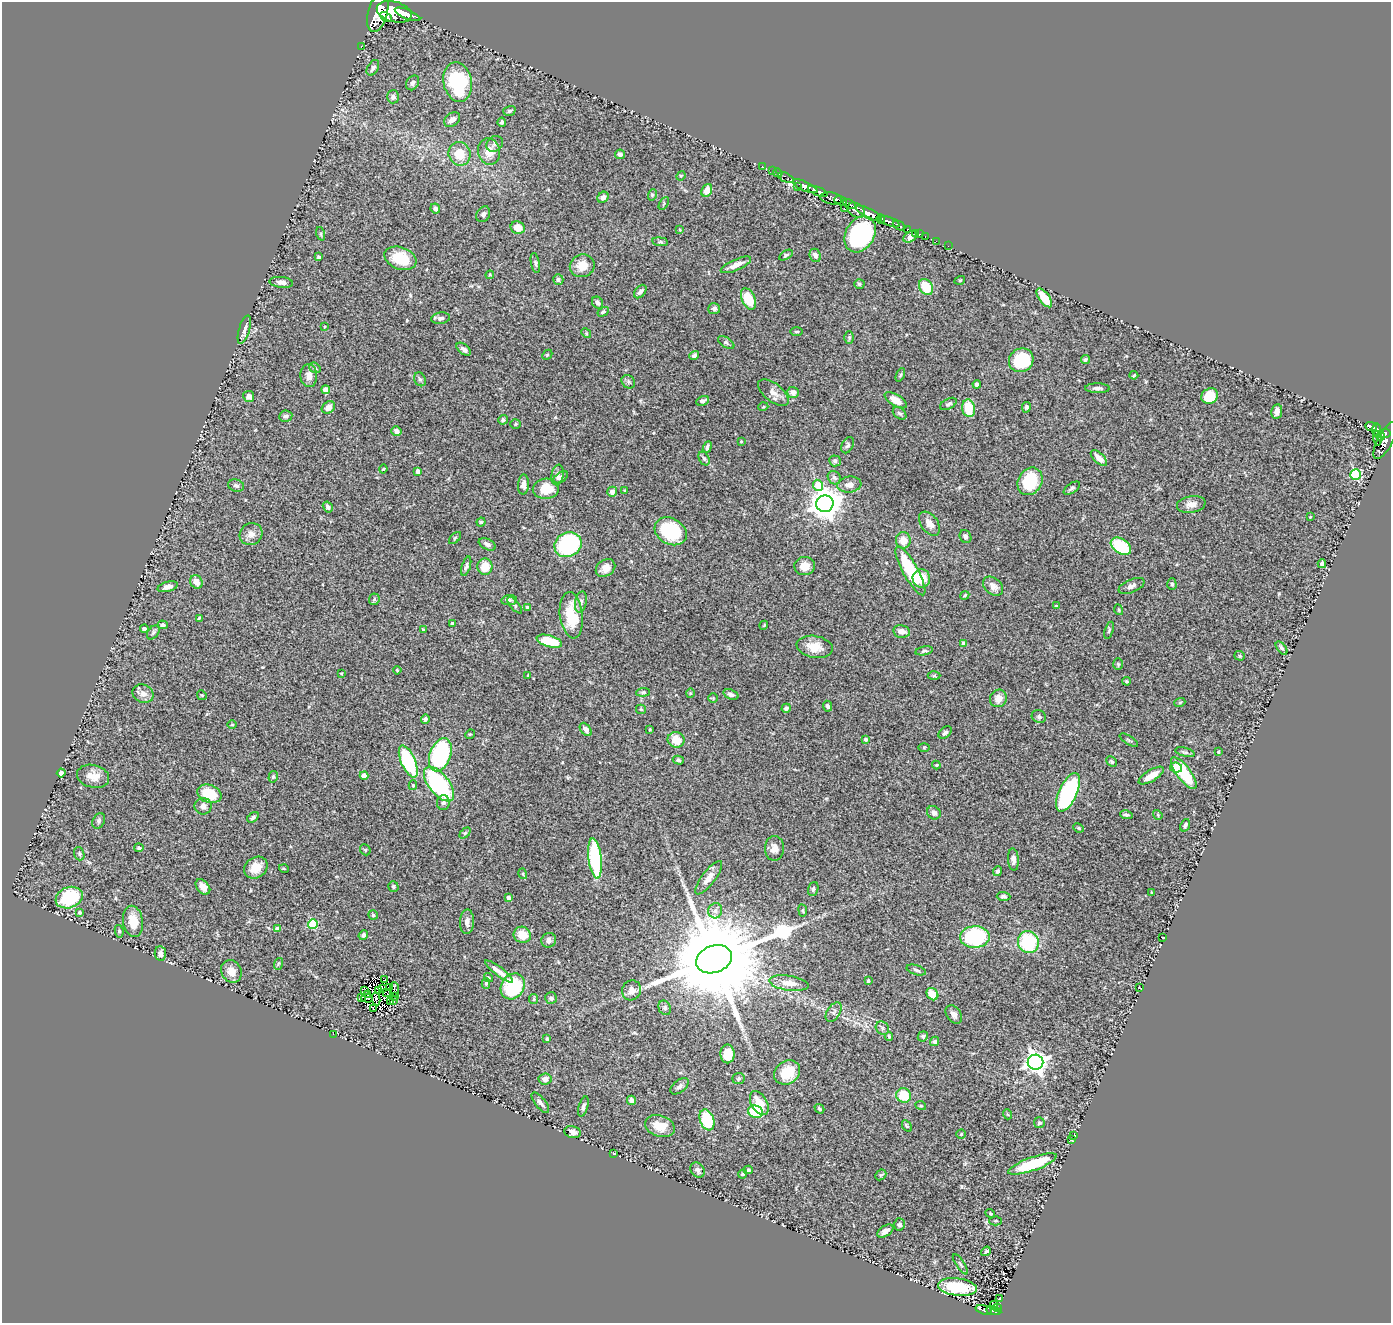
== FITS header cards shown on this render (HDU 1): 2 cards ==
NAXIS1  =                 1389
NAXIS2  =                 1321

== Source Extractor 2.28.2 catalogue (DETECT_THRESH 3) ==
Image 1389 x 1321 px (HDU 1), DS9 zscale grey, 1 PNG px = 1 image px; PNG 1393 x 1325 px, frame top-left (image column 1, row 1321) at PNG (2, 2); each listed source drawn as its Kron ellipse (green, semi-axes under 4 px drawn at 4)
Background 1.78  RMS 0.046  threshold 0.138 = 3 sigma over >= 5 px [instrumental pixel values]
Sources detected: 360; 5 with non-positive FLUX_AUTO (blend fragments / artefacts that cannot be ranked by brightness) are neither listed nor drawn; the other 355 listed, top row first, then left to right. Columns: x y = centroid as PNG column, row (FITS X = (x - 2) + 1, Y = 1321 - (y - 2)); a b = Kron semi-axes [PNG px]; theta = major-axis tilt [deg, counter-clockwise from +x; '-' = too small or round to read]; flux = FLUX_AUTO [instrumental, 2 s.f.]
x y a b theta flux
394 12 18 10 -15 12000
378 13 20 10 75 10000
407 14 14 4 -23 5700
386 17 6 4 -28 1900
361 46 3 2 - 25
373 68 8 5 60 11
458 82 20 14 -78 250
413 83 8 6 58 8.8
393 97 7 6 - 12
509 111 6 4 18 5.4
452 120 9 6 37 16
502 122 4 3 - 5.6
495 144 9 7 37 8.5
489 152 13 11 -76 35
460 154 12 11 - 62
620 154 5 4 - 11
762 166 2 2 - 20
773 171 3 2 - 27
778 173 5 3 - 35
681 176 5 4 - 3.4
786 178 8 4 -25 190
805 186 13 4 -24 3200
797 187 2 2 - 83
707 190 7 5 65 29
818 191 11 4 -20 3400
652 195 6 3 72 3.6
603 197 6 5 - 14
831 198 11 6 -10 1700
841 201 6 4 -18 1600
664 203 7 4 61 4.1
849 204 6 3 -30 1000
435 209 5 4 - 7.7
844 209 3 3 - 360
856 210 9 6 -33 2800
869 213 14 5 -28 6900
483 214 8 6 61 8.2
881 219 5 4 - 1500
889 222 11 4 -21 3000
899 225 7 3 -26 530
518 228 7 6 - 36
907 229 3 3 - 470
680 230 4 3 - 2.5
915 233 4 3 - 170
321 234 7 4 -72 4
860 234 19 14 59 400
920 234 3 2 - 23
910 237 7 5 35 17
925 237 3 2 - 52
936 241 2 2 - 20
660 242 8 4 -7 5.2
948 246 2 2 - 14
786 255 7 4 32 5.3
815 255 7 5 -67 11
319 257 3 3 - 7
400 258 16 11 -19 99
535 263 10 4 -79 6.5
736 265 16 5 24 28
582 266 12 11 - 41
490 275 4 4 - 2.7
558 279 5 5 - 7
960 280 5 3 - 2.5
281 282 12 5 -6 14
859 284 5 4 - 5.2
926 287 8 6 -59 69
640 292 8 5 51 12
1044 298 11 5 -53 53
748 299 11 6 -66 90
598 303 6 5 - 10
714 309 6 5 - 8.3
603 312 6 4 30 5.6
441 318 9 5 8 10
325 327 4 2 - 2.4
244 330 14 5 73 15
797 332 6 3 0 3.3
586 333 5 4 - 3.3
849 338 6 5 - 4.7
726 342 9 5 -34 6.8
464 349 8 4 -38 11
547 355 6 4 45 4
694 355 5 4 - 7.2
1085 359 5 4 - 5.6
1021 360 13 11 34 140
315 368 6 5 - 6
900 375 7 4 66 4.2
1134 375 4 3 - 3
309 376 11 8 -87 24
420 379 7 5 -66 6.1
628 382 7 6 - 6.5
977 384 4 4 - 9.6
1097 388 12 5 0 11
326 390 4 4 - 39
793 392 6 5 - 18
773 393 18 9 -37 23
249 396 5 5 - 17
1210 396 8 7 - 88
896 400 12 6 -31 31
703 401 7 4 22 7.9
948 404 9 5 29 7.9
328 407 7 5 36 16
763 407 5 3 - 2.8
1026 407 5 4 - 6.8
969 408 9 6 -80 79
1277 411 7 5 81 15
900 413 7 5 -37 7.6
286 416 6 5 - 7
503 420 5 4 - 5.3
516 424 5 5 - 4.2
1371 426 6 3 -21 410
1376 430 7 3 -90 580
396 431 5 4 - 14
1385 434 6 4 6 870
1381 436 4 2 - 280
1378 438 7 3 -85 300
1385 440 20 7 62 1100
741 441 3 3 - 2.9
848 445 9 5 63 6.8
707 447 6 3 69 7.6
704 458 7 5 -61 6.8
1099 458 10 5 -43 22
835 461 6 5 - 6.5
383 469 4 3 - 3.1
418 471 4 3 - 11
557 475 10 6 81 11
1356 475 5 5 - 220
561 477 8 5 34 8.5
834 478 7 6 - 8.2
1030 481 14 11 58 160
523 484 10 5 87 16
818 485 6 5 - 96
849 485 12 8 7 16
236 486 8 6 -15 8.8
1072 488 9 5 34 7.2
546 489 13 10 2 58
625 491 4 2 - 2.5
612 492 5 5 - 15
825 504 8 8 - 4900
1191 504 14 8 10 24
328 507 6 4 -59 9
1310 517 4 3 - 2.4
481 522 4 4 - 4.3
929 524 13 8 -54 24
671 531 17 13 -28 180
251 534 12 10 36 21
965 537 7 5 -65 9.5
455 538 7 4 45 4.2
903 540 8 7 - 31
487 544 9 5 -25 10
568 545 14 12 29 340
1121 546 11 7 -34 150
1322 564 4 4 - 6.8
466 566 10 3 73 7.1
805 566 10 9 - 29
485 567 8 7 - 53
605 568 10 8 34 24
910 571 27 7 -61 170
921 578 9 9 - 62
196 582 7 6 - 24
1172 584 6 4 -88 5.6
993 586 11 8 -42 19
1131 586 14 6 24 13
168 587 10 5 15 14
965 595 5 3 - 4
374 599 6 5 - 5
509 600 8 5 8 7
581 602 11 6 79 11
515 605 10 4 -50 5.9
1056 606 4 3 - 4.6
527 607 4 3 - 5.6
1119 610 5 3 - 2.8
571 615 23 11 -83 110
199 618 4 3 - 3.6
452 624 4 3 - 9.4
163 625 5 4 - 6.2
764 625 4 3 - 2.6
144 629 4 4 - 7.2
423 630 3 3 - 5.9
1109 630 9 4 72 5.6
902 631 8 6 -9 18
153 632 8 5 50 6.3
549 641 13 5 -16 96
964 644 4 4 - 23
815 647 18 11 -10 48
1282 648 8 4 -52 6.5
924 651 9 4 10 5.9
1240 656 5 4 - 4.5
1118 664 6 4 -88 3.8
397 670 4 4 - 3.3
341 673 4 2 - 1.8
528 675 4 3 - 2.6
934 676 6 4 1 4.6
1127 681 4 3 - 3.5
643 692 7 4 5 4.9
690 693 4 4 - 3
143 694 11 9 -23 17
731 694 8 4 -20 8.8
202 695 5 4 - 3.7
713 698 4 4 - 3.6
998 698 9 8 - 28
1180 702 5 3 - 3.1
828 706 5 4 - 7.3
786 708 5 4 - 8
641 709 5 4 - 3.4
1039 717 7 6 - 7.6
425 719 5 4 - 6.7
232 725 4 3 - 2.5
586 729 7 5 -53 16
650 729 3 2 - 2.8
945 733 7 5 41 7.6
470 734 5 4 - 3.5
866 739 4 3 - 7.6
676 740 8 7 - 47
1129 740 10 3 -32 4.1
924 747 5 3 - 3.2
1185 752 10 4 -14 6.1
1218 752 4 3 - 3.3
440 755 17 10 70 390
678 760 5 4 - 4.8
408 761 17 7 -66 240
1112 762 6 4 -44 5.4
936 765 4 4 - 2.8
1176 767 6 5 - 23
61 773 4 4 - 8.1
1184 773 19 7 -53 160
93 776 16 11 -13 36
364 776 4 4 - 26
1151 776 14 5 31 37
273 777 6 4 74 5
439 784 20 10 -51 390
413 785 5 4 - 3.9
1068 792 21 9 65 400
209 794 12 8 -20 91
443 802 7 6 - 9.3
203 806 8 8 - 18
934 813 7 6 - 10
1126 815 6 4 -12 6.8
1158 815 5 4 - 3.2
253 817 6 4 35 7.2
99 821 8 5 64 6.5
1185 825 6 4 69 6.7
1079 828 5 3 - 3.8
465 833 6 4 45 4.1
139 848 5 4 - 7.2
774 848 12 9 90 24
365 850 6 5 - 4.5
79 854 7 5 -71 5
595 858 20 6 -83 320
1013 860 11 5 -86 14
256 868 12 10 33 45
284 869 5 3 - 2.7
997 871 5 4 - 7.6
523 874 5 3 - 2.9
709 878 20 6 52 26
393 886 5 5 - 5.3
203 887 9 6 -48 26
813 889 7 5 72 6
1152 892 3 3 - 2.3
1004 896 7 4 -3 6.4
69 898 14 10 20 170
509 898 4 4 - 14
803 910 6 3 -81 3.3
715 911 7 7 - 11
80 912 3 3 - 5.7
373 915 5 4 - 4.9
133 921 15 10 -80 56
467 922 12 7 88 18
313 924 5 5 - 190
277 929 4 4 - 24
119 931 6 4 -81 5.3
363 935 5 4 - 8.7
522 935 8 8 - 46
975 937 15 11 1 270
1163 938 3 2 - 1.7
549 940 7 7 - 9.9
1028 942 11 10 - 190
160 953 7 5 -81 15
714 959 18 13 20 80000
278 964 6 3 71 4.2
916 970 10 4 -18 7.4
231 971 12 10 -61 31
499 971 17 4 -37 24
488 978 5 3 - 5.2
385 979 2 2 - 2.9
868 981 3 3 - 3.7
486 983 5 4 - 5.8
789 983 20 7 -8 35
513 986 13 11 56 180
389 987 2 2 - 3.4
383 988 2 2 - 3
1140 988 4 2 - 1.8
394 989 7 2 -86 0.9
364 990 4 2 - 2.3
632 990 10 9 - 20
379 991 3 2 - 1.8
387 992 3 2 - 3.1
368 994 2 2 - 0.48
932 994 7 5 -48 51
394 996 4 2 - 4.1
361 997 3 2 - 1.9
367 998 6 2 -3 2.9
551 998 6 5 - 9
376 999 6 2 -80 8
534 999 5 4 - 3.7
390 1001 3 2 - 3.2
394 1001 3 2 - 4.6
373 1008 3 2 - 0.17
665 1008 7 6 - 7.7
834 1012 11 6 57 9.9
954 1014 10 7 -56 14
882 1028 7 6 - 7.4
333 1034 2 2 - 43
923 1036 5 5 - 5.5
889 1037 4 3 - 4.5
547 1039 4 3 - 5
935 1041 5 4 - 4.7
727 1054 9 7 -88 55
1035 1062 8 7 - 1900
787 1072 14 11 34 69
738 1078 6 5 - 4.8
545 1079 6 5 - 14
680 1086 10 6 38 9.4
904 1095 7 7 - 76
631 1100 5 4 - 14
540 1103 12 5 -52 12
759 1103 13 8 -60 58
583 1106 10 4 73 9.6
921 1106 5 3 - 3.6
819 1109 5 3 - 4.7
755 1112 8 6 -18 130
1007 1114 5 3 - 2.6
707 1120 11 7 -70 140
1039 1123 5 5 - 6.5
660 1126 15 10 -18 52
907 1126 6 4 -57 4.5
573 1132 8 6 -15 13
961 1134 5 4 - 4
1074 1135 3 2 - 2.5
1071 1139 3 2 - 2.8
614 1154 3 2 - 2
1032 1164 25 6 19 150
698 1170 8 6 -52 9.9
748 1170 4 3 - 6.5
743 1174 4 3 - 4.4
881 1175 6 5 - 4.1
990 1213 5 4 - 3.9
995 1221 6 4 0 4.5
900 1224 6 5 - 7.9
885 1231 9 5 33 16
986 1251 5 3 - 5.8
960 1264 12 3 -56 5.8
957 1287 19 8 -7 140
1000 1298 3 2 - 2.2
994 1305 4 3 - 54
998 1307 3 3 - 9.2
984 1310 8 4 -15 160
994 1311 8 4 -9 62
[5 non-positive-flux detections neither listed nor drawn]